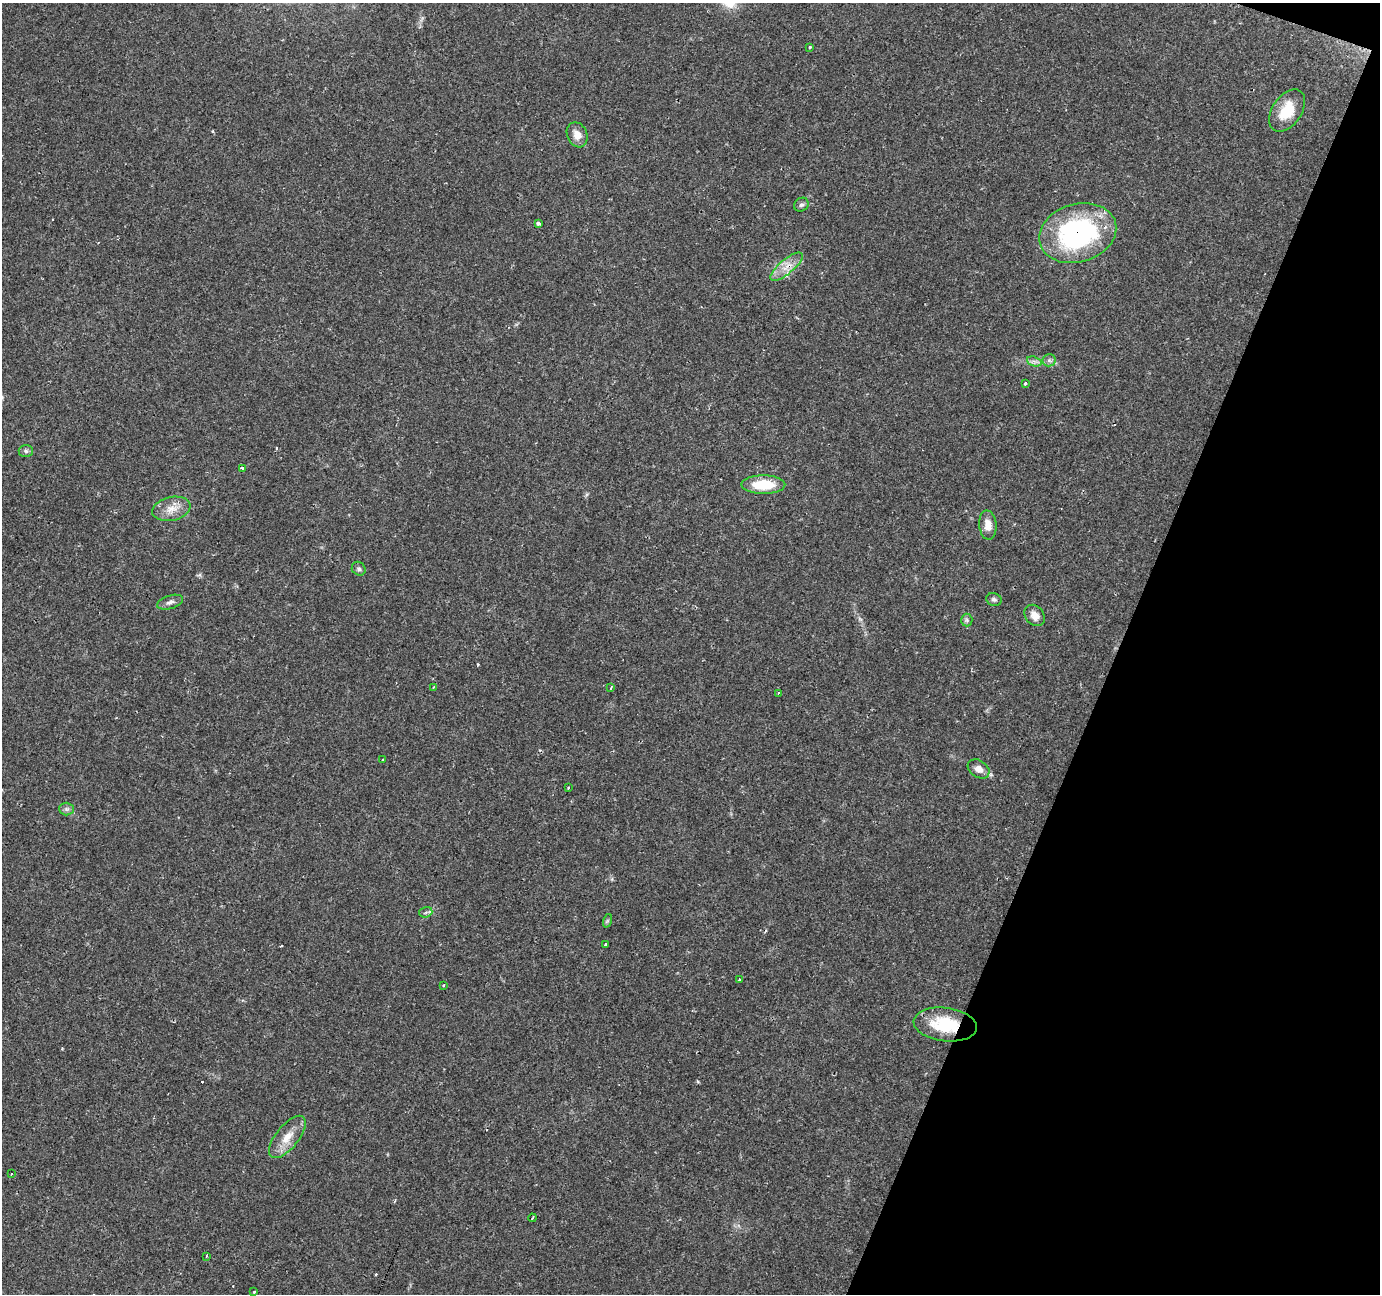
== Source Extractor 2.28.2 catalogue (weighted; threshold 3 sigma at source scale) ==
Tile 8 of 4 x 4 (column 4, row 2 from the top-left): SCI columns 4135-5512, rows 2795-4086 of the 5516 x 5652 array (HDU 1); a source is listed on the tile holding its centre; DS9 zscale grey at full resolution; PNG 1382 x 1296 px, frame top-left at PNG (2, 3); each listed source drawn as its Kron ellipse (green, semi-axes under 4 px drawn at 4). Shown black and unused: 19% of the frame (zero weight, under 2 of 3 exposures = <1% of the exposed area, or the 3 px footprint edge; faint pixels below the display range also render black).
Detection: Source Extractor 2.28.2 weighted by HDU 2 'WHT'; one run over the whole footprint, this tile lists its part. Background 0.0606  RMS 0.0045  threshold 0.0203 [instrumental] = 3 sigma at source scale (4.5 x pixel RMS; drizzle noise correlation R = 1.50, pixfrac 1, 0.0396/0.0396 arcsec/px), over >= 5 px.
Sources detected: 47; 8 cosmic-ray / hot-pixel residue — neither listed nor drawn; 1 inside a brighter listed object's ellipse — not listed separately; the other 38 listed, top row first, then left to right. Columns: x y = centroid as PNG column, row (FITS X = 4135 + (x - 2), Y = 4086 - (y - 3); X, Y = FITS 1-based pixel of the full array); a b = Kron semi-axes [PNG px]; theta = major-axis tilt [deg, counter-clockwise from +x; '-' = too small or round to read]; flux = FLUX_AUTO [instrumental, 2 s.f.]
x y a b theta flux
810 47 3 3 - 0.94
1287 111 23 14 56 13
577 135 13 10 -68 4.1
801 205 8 6 35 1.1
538 223 3 3 - 3.6
1078 233 39 29 17 76
786 267 20 7 41 5.2
1049 360 6 6 - 1.3
1034 361 7 4 -19 1.3
1025 384 3 3 - 2.7
26 451 7 6 - 1
242 469 3 3 - 1.6
763 485 22 9 0 14
171 509 19 12 12 5.9
988 525 14 8 -85 4.4
359 569 7 6 - 1
994 599 8 6 -18 1.1
170 602 13 6 17 1.9
1035 615 12 9 -50 3.8
967 620 6 5 - 0.94
434 687 4 3 - 0.88
611 687 3 2 - 0.81
778 693 2 2 - 0.3
382 760 3 2 - 0.66
979 769 12 8 -32 3.2
568 788 3 3 - 0.65
66 809 7 6 - 1.3
426 912 7 5 17 1.3
607 921 7 4 72 0.61
606 945 3 3 - 0.83
739 980 3 3 - 2.1
443 985 3 3 - 0.42
945 1024 32 17 -7 21
287 1137 26 11 51 7.3
11 1174 4 3 - 1.8
532 1218 4 2 - 0.51
206 1256 3 3 - 0.42
254 1292 4 4 - 0.37
Overlapping masked pixels (flux is a lower limit): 3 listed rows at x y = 1078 233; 786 267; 945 1024